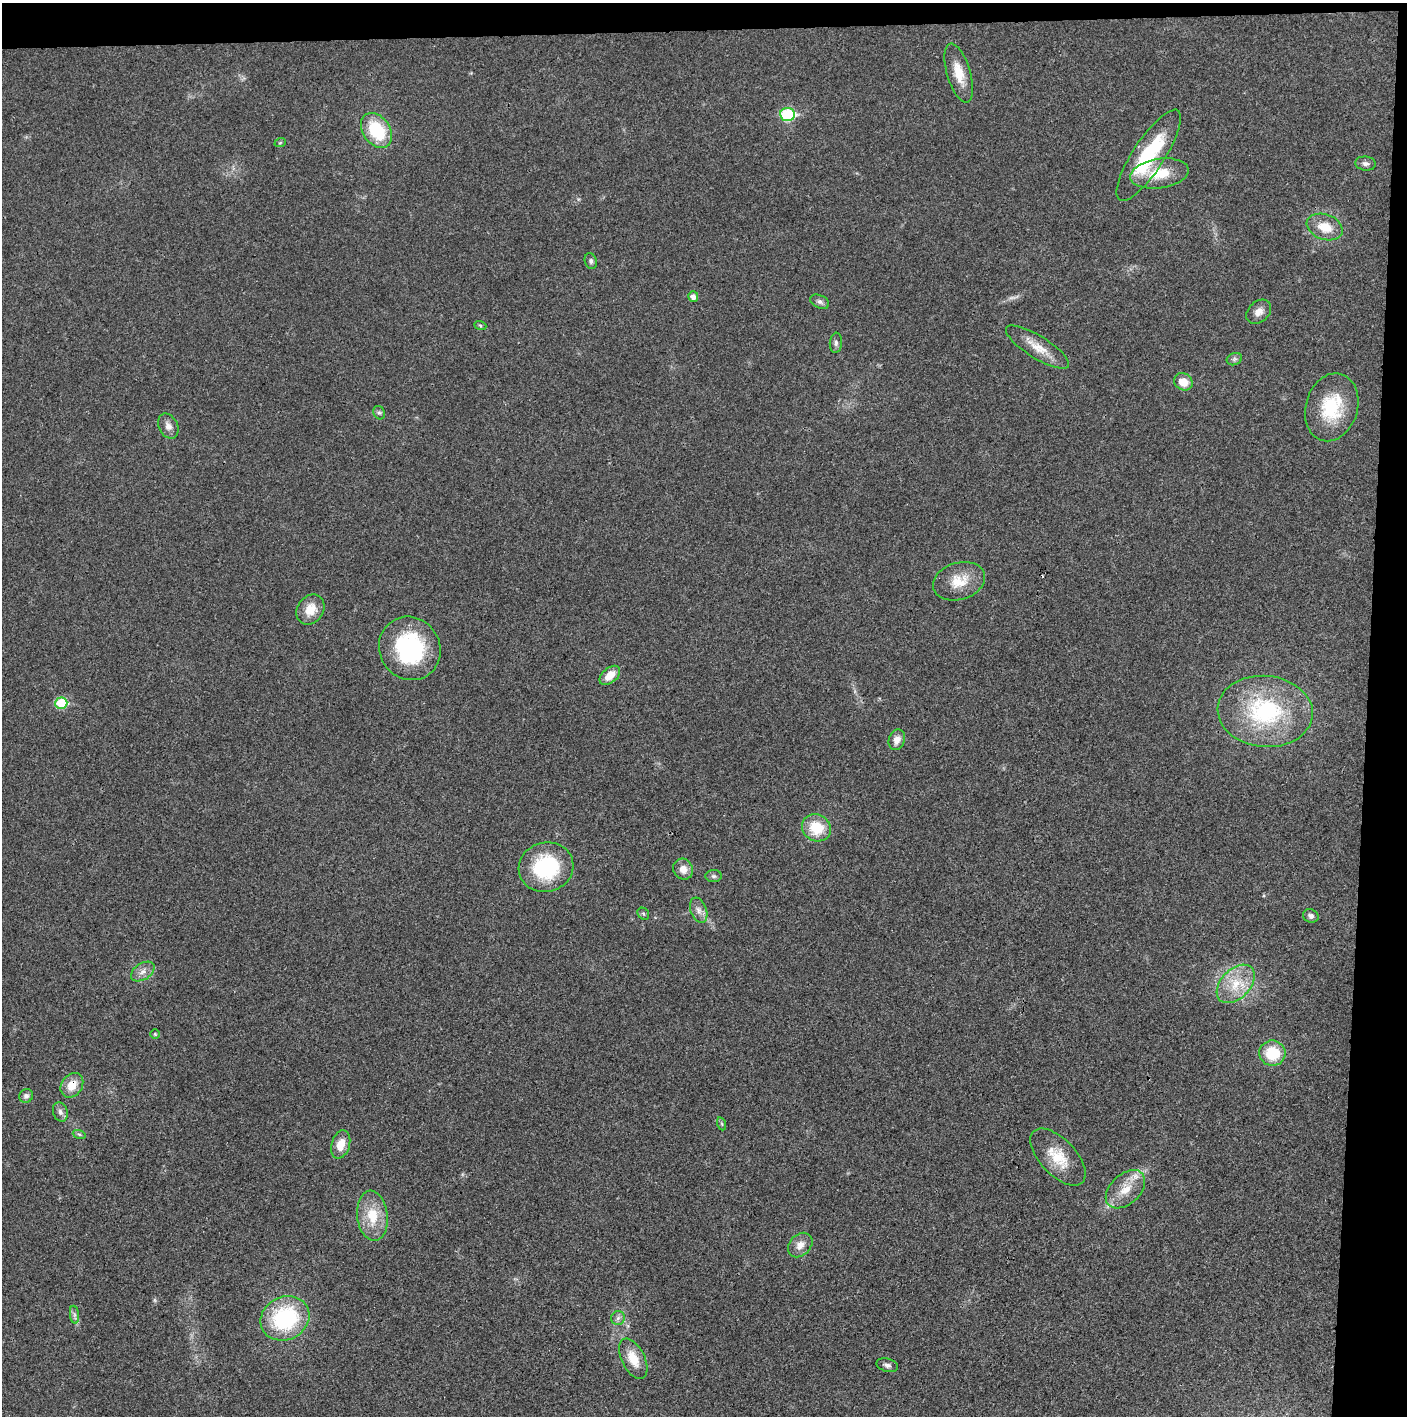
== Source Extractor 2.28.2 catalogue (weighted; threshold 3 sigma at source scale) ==
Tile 3 of 3 x 3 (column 3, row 1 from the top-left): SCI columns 2816-4220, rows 2830-4243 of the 4221 x 4243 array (HDU 1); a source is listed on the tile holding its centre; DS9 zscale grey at full resolution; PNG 1409 x 1418 px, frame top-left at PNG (2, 3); each listed source drawn as its Kron ellipse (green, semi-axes under 4 px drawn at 4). Shown black and unused: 5% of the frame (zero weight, under 3 of 4 exposures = <1% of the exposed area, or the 3 px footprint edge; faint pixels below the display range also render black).
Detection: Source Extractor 2.28.2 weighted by HDU 2 'WHT'; one run over the whole footprint, this tile lists its part. Background 0.0193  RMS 0.005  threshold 0.0225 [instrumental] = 3 sigma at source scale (4.5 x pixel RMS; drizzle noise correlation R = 1.50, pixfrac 1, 0.05/0.05 arcsec/px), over >= 5 px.
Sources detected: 57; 2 too faint to see at this stretch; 1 cosmic-ray / hot-pixel residue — neither listed nor drawn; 1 inside a brighter listed object's ellipse — not listed separately; the other 53 listed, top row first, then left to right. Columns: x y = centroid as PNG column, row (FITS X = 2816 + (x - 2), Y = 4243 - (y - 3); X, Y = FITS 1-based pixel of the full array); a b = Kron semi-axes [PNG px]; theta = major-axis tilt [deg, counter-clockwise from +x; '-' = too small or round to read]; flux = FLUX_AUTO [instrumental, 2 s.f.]
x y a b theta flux
959 73 31 11 -74 10
787 114 7 6 - 46
376 130 19 13 -55 26
280 143 6 3 19 0.49
1149 155 53 15 57 37
1365 163 10 7 -7 2
1159 173 29 14 8 15
1325 227 18 12 -19 9.8
591 261 8 6 -74 1.3
693 297 5 5 - 2.5
820 302 10 6 -27 1.7
1259 312 14 10 41 3.6
480 325 6 4 -20 0.66
836 343 10 6 85 1.6
1037 347 36 11 -32 9.2
1234 359 8 6 20 1.3
1183 382 9 8 - 7.2
1332 407 35 26 73 26
379 413 7 5 -66 1
168 426 13 9 -62 3.3
959 581 27 18 17 12
310 609 16 13 55 8.1
410 648 32 30 -58 55
610 675 12 7 41 6.8
61 703 6 5 - 27
1265 711 48 35 -5 61
897 740 10 8 68 3.8
816 828 15 13 -29 16
546 867 27 24 16 42
683 869 11 9 -57 4.3
714 876 8 6 -2 1.4
699 910 13 8 -69 3.1
643 914 6 5 - 0.93
1311 916 8 6 -19 1.8
143 971 13 8 33 3.2
1236 984 23 14 46 13
155 1034 4 4 - 0.56
1272 1053 13 12 - 17
72 1085 13 10 54 8
26 1096 7 6 - 1.7
60 1112 10 7 -71 2
722 1124 7 4 -71 0.75
79 1134 6 4 -19 0.8
341 1144 14 9 73 7.2
1058 1157 35 18 -47 15
1125 1189 23 15 43 10
372 1216 25 15 -84 15
800 1245 14 10 45 4.6
74 1315 9 4 -82 1.3
285 1318 25 21 27 51
618 1318 7 6 - 1.6
633 1359 22 11 -64 9.7
887 1365 11 6 -16 1.8
Overlapping masked pixels (flux is a lower limit): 1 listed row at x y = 72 1085